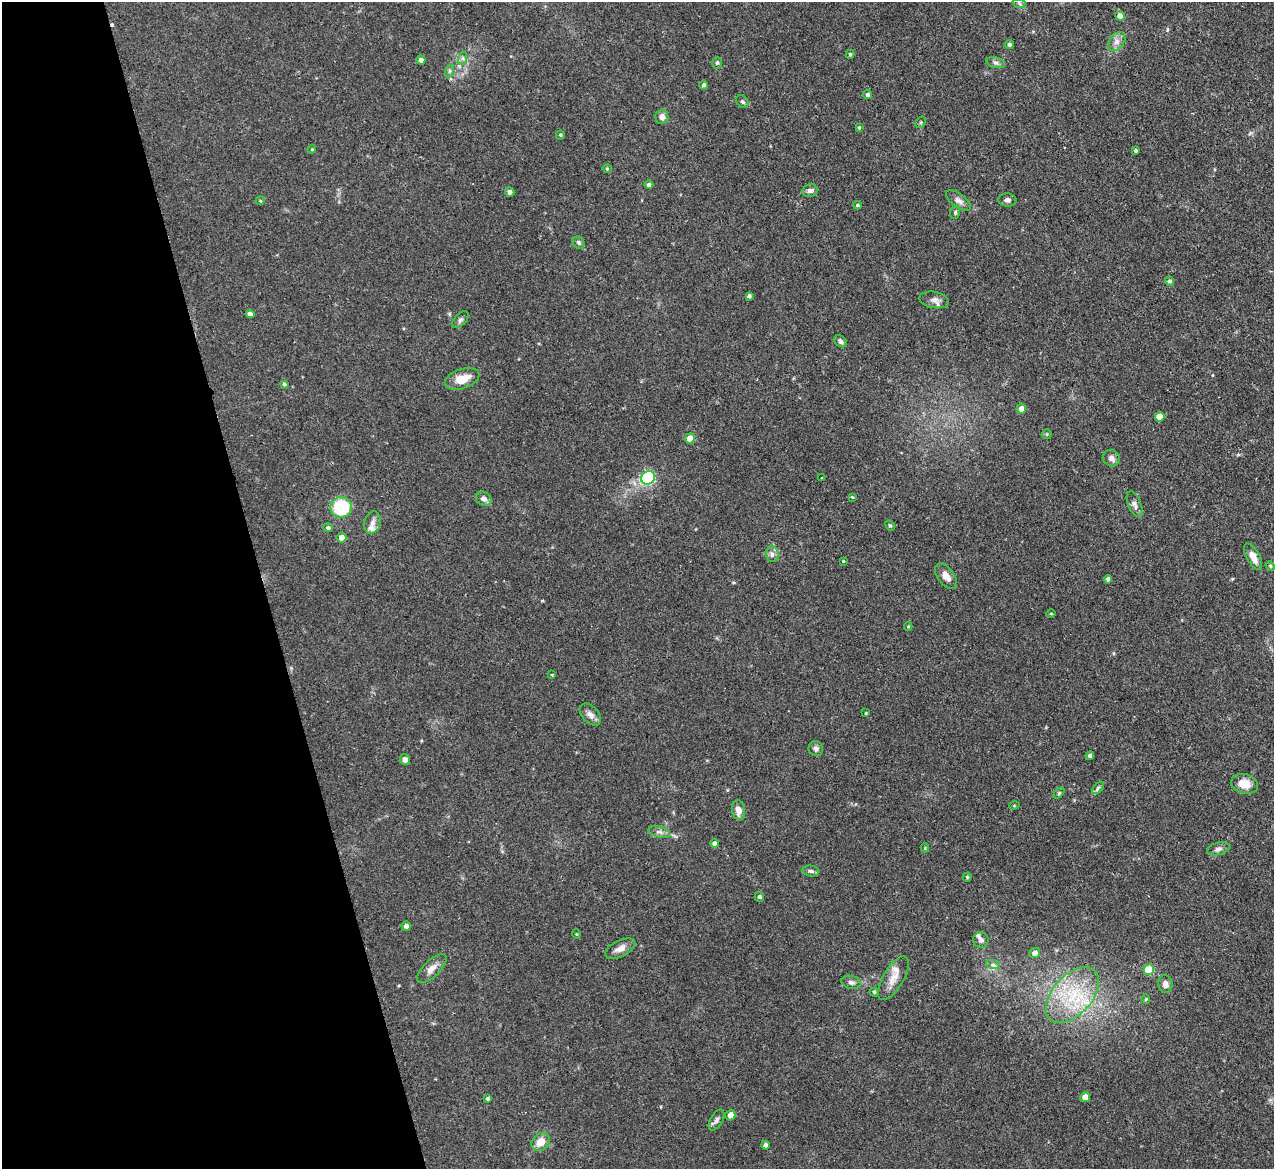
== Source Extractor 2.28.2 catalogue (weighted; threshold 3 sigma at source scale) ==
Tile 5 of 4 x 4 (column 1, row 2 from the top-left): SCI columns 1-1272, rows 2594-3760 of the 5089 x 5065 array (HDU 1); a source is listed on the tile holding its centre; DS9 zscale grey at full resolution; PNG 1276 x 1171 px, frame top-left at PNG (2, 2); each listed source drawn as its Kron ellipse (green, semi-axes under 4 px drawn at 4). Shown black and unused: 21% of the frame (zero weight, under 2 of 3 exposures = <1% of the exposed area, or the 3 px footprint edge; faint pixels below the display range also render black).
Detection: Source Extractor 2.28.2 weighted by HDU 2 'WHT'; one run over the whole footprint, this tile lists its part. Background 0.0886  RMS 0.0061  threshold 0.0274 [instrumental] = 3 sigma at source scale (4.5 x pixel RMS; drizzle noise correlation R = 1.50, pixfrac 1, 0.05/0.05 arcsec/px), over >= 5 px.
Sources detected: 103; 1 cosmic-ray / hot-pixel residue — neither listed nor drawn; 4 inside a brighter listed object's ellipse — not listed separately; the other 98 listed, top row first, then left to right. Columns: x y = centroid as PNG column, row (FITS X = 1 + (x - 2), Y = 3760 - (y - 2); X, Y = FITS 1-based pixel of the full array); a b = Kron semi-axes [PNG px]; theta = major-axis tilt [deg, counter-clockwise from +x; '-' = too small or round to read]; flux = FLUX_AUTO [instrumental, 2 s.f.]
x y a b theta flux
1019 3 7 4 -20 1.2
1120 16 5 4 - 3
1117 42 11 7 52 3.3
1009 44 4 4 - 1.2
850 54 4 3 - 0.83
463 58 7 4 72 1.3
421 60 4 4 - 2.7
717 63 5 5 - 0.97
996 63 9 5 -13 1.7
449 71 7 4 71 1.2
704 85 4 4 - 1.3
868 95 4 4 - 1.5
742 102 7 5 -50 1.2
662 117 7 6 - 3.4
921 122 6 4 46 0.76
859 128 4 3 - 0.65
560 135 5 4 - 0.74
312 149 4 3 - 0.49
1136 150 3 3 - 0.96
607 169 4 4 - 0.66
649 185 4 4 - 1.4
810 191 8 6 11 1.9
510 192 5 4 - 1.8
1007 200 9 6 -5 2.1
260 201 5 3 - 0.49
958 201 15 6 -37 2.9
857 205 4 3 - 0.94
955 212 6 5 - 1
579 243 6 5 - 1.3
1169 281 4 4 - 1.3
749 296 4 3 - 1.3
934 300 15 8 -10 3.1
250 314 4 4 - 2.8
460 320 10 5 44 1.6
840 341 7 5 -37 1.7
462 379 18 9 18 12
284 384 4 4 - 0.97
1021 409 5 4 - 3.8
1160 417 5 5 - 7.5
1047 434 5 5 - 0.67
690 438 5 5 - 5.5
1111 458 9 8 - 2.8
648 478 7 6 - 48
822 478 3 2 - 0.69
852 497 4 3 - 0.53
484 499 8 7 - 2.6
1135 504 14 6 -68 2.6
341 507 11 10 - 43
372 523 11 8 73 3.4
890 525 5 4 - 0.82
328 528 5 4 - 1.2
342 538 5 5 - 3.8
772 554 7 6 - 2.1
1253 557 14 6 -61 5.7
843 561 3 3 - 1.4
1270 566 5 4 - 0.66
946 576 14 8 -53 4.3
1108 579 4 4 - 1.7
1051 613 5 3 - 0.52
908 627 4 4 - 0.62
552 675 3 3 - 0.67
866 713 4 3 - 0.56
590 715 13 8 -46 3.3
816 749 7 7 - 2
1090 756 4 4 - 1.6
405 760 5 5 - 2.5
1245 784 14 9 -15 8.2
1098 788 7 4 45 1.2
1059 793 6 4 46 0.88
1014 806 5 3 - 0.54
739 810 10 6 -79 4.5
659 832 11 5 -15 2.2
714 843 4 4 - 1.7
925 848 4 4 - 0.56
1218 849 11 6 13 2.3
811 871 8 5 -7 1.5
967 877 4 4 - 0.72
759 897 5 4 - 1.3
406 926 4 4 - 1.9
576 934 5 3 - 0.45
981 940 8 7 - 1.9
620 949 16 8 25 4.6
1035 953 5 5 - 3.1
993 965 7 4 -18 1.4
432 969 19 8 44 4.4
1149 970 5 5 - 22
893 978 25 10 59 7.2
851 982 9 6 -15 2.1
1165 984 9 7 -77 3.2
874 992 4 4 - 0.85
1072 995 33 19 48 32
1146 999 5 4 - 0.73
1085 1097 5 4 - 5.7
487 1099 3 3 - 0.89
730 1115 5 5 - 4.2
717 1120 11 6 59 2.1
541 1142 10 8 43 6.7
765 1145 4 4 - 1.5